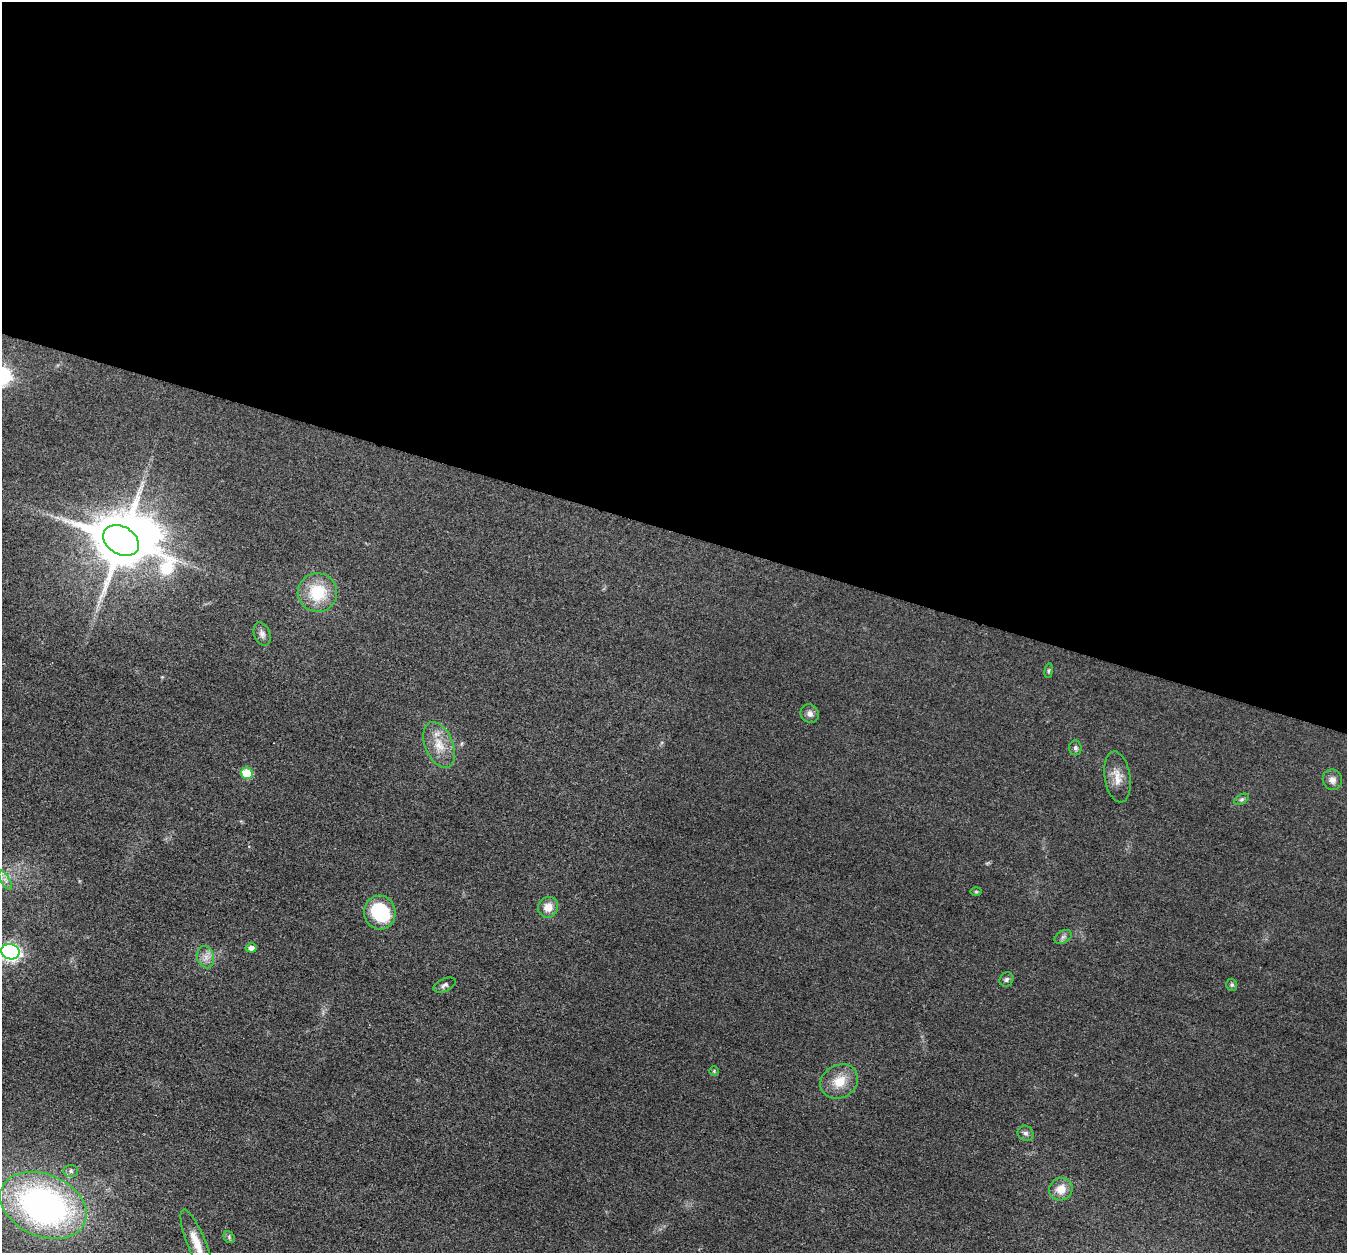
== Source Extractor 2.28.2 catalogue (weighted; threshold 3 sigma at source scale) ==
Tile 3 of 4 x 4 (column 3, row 1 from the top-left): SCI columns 2694-4038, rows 3891-5141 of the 5390 x 5407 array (HDU 1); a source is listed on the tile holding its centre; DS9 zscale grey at full resolution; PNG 1349 x 1255 px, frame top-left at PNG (2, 2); each listed source drawn as its Kron ellipse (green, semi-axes under 4 px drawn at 4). Shown black and unused: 42% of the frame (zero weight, under 3 of 4 exposures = <1% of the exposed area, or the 3 px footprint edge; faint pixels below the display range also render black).
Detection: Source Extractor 2.28.2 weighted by HDU 2 'WHT'; one run over the whole footprint, this tile lists its part. Background 0.0314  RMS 0.0049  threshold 0.0219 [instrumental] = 3 sigma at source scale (4.5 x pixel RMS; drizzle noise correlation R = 1.50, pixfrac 1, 0.05/0.05 arcsec/px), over >= 5 px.
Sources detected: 32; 2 inside a brighter object's white glare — neither listed nor drawn; the other 30 listed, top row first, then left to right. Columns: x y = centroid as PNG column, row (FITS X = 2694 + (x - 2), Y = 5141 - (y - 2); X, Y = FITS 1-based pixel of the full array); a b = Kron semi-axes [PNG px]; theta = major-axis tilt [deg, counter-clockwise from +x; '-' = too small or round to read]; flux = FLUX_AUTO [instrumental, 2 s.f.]
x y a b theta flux
121 540 19 13 -31 2700
317 592 19 19 - 19
262 634 12 8 -69 2.2
1049 671 7 3 82 0.7
810 714 9 8 - 2.3
439 745 24 14 -67 9.6
1075 748 7 6 - 1.3
247 773 6 5 - 15
1117 777 25 13 -81 6.4
1332 780 10 9 - 2.6
1242 799 8 4 31 0.97
5 880 11 4 -60 1.9
976 892 6 4 -1 0.55
548 907 11 10 - 5.3
380 912 17 16 - 30
1063 937 9 6 30 1.5
251 948 5 4 - 2.3
10 952 9 7 -18 150
206 957 11 8 -76 3.2
1006 979 7 6 - 1.3
445 985 12 6 25 1.6
1232 985 6 5 - 0.84
714 1071 5 4 - 0.52
839 1081 20 16 30 9.4
1026 1133 8 7 - 1.6
71 1171 7 6 - 1.3
1061 1189 12 11 - 6.3
43 1205 45 31 -23 170
229 1237 6 5 - 0.84
196 1243 36 9 -68 9.4
Isophote crosses this tile's border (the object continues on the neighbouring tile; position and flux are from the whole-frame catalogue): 2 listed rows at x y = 10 952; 196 1243